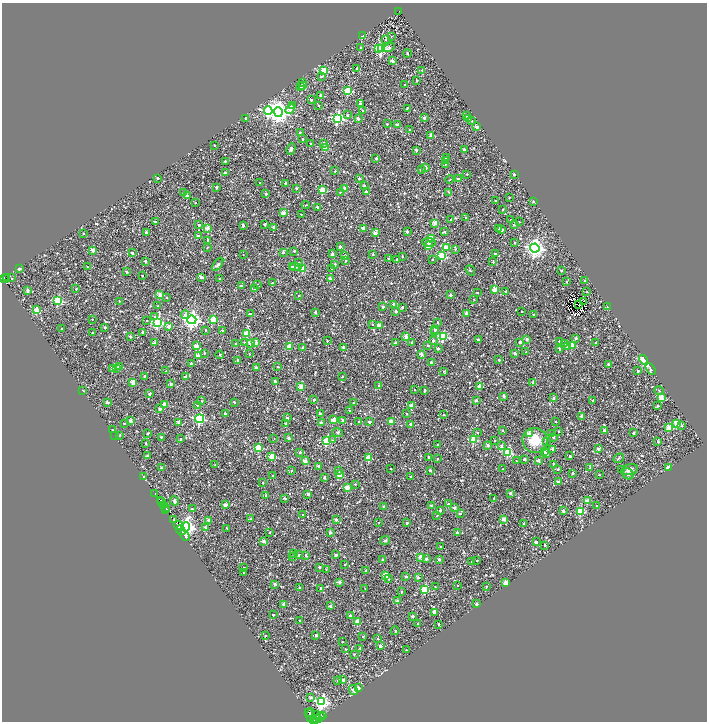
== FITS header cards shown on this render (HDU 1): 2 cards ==
NAXIS1  =                 1409
NAXIS2  =                 1439

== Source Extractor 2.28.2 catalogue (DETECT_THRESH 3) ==
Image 1409 x 1439 px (HDU 1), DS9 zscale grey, zoomed out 1/2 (1 PNG px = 2 x 2 image px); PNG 709 x 724 px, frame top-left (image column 1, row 1438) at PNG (2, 3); each listed source drawn as its Kron ellipse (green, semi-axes under 4 px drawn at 4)
Background 0.661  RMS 0.7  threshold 2.1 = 3 sigma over >= 5 px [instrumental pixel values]
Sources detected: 1173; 196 cannot appear on this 1/2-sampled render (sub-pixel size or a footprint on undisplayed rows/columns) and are neither listed nor drawn; of the other 977, the 500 brightest by FLUX_AUTO listed and drawn (477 fainter detections omitted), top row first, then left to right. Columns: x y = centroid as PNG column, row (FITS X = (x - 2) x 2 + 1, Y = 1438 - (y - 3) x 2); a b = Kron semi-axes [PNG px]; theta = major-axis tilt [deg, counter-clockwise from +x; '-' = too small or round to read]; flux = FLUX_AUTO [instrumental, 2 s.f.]
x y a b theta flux
399 11 2 1 - 140
363 35 2 2 - 2300
392 36 2 2 - 110
385 39 3 3 - 140
361 47 2 2 - 210
389 47 6 3 33 800
379 48 2 2 - 1900
381 48 4 3 - 18000
407 53 4 3 - 170
393 61 3 2 - 1100
357 68 2 2 - 390
422 70 3 3 - 130
324 71 3 2 - 4200
321 76 3 3 - 130
417 80 2 2 - 210
303 82 4 3 - 110
404 85 2 2 - 150
300 86 2 2 - 650
303 86 2 2 - 1700
348 91 3 3 - 7600
321 96 2 2 - 1100
311 100 2 2 - 430
360 104 2 2 - 1100
292 106 4 3 - 240
319 106 2 2 - 220
407 108 3 2 - 180
290 109 5 4 - 2100
268 111 4 4 - 15000
362 111 3 2 - 100
278 112 5 4 - 95000
347 115 2 2 - 250
466 116 2 2 - 160
246 118 2 2 - 280
337 118 4 4 - 19000
358 118 2 2 - 1100
424 118 2 2 - 590
468 118 2 2 - 650
472 121 2 2 - 140
387 124 2 2 - 160
398 124 4 3 - 230
477 127 2 2 - 1200
410 130 2 2 - 510
300 132 2 2 - 130
431 135 2 2 - 1700
303 139 2 2 - 290
323 143 2 2 - 500
311 144 2 2 - 330
215 145 2 2 - 130
325 148 2 2 - 2300
291 149 6 3 63 270
416 150 2 2 - 640
464 150 3 2 - 640
376 158 2 2 - 380
446 158 2 2 - 630
446 160 2 2 - 680
225 161 2 2 - 180
446 164 2 2 - 100
425 167 3 2 - 770
421 169 2 2 - 500
335 171 2 2 - 130
225 173 2 2 - 760
467 174 2 2 - 210
514 174 2 2 - 660
157 178 2 2 - 360
359 178 2 2 - 620
458 179 2 2 - 610
450 180 4 2 - 100
260 183 2 2 - 100
285 183 3 2 - 120
364 186 2 2 - 470
216 187 2 2 - 590
296 188 2 2 - 380
345 189 3 2 - 1100
323 190 3 2 - 4000
183 192 2 2 - 140
340 192 2 2 - 110
366 192 2 2 - 610
449 193 3 2 - 110
266 194 2 2 - 320
187 196 2 2 - 810
509 197 2 2 - 100
496 201 3 2 - 120
534 201 2 2 - 570
195 202 2 1 - 120
306 205 4 2 - 110
317 207 2 2 - 490
503 209 2 2 - 120
284 213 2 2 - 2200
301 214 2 2 - 100
466 218 2 2 - 180
451 220 2 2 - 660
511 220 2 2 - 170
155 222 2 2 - 390
519 222 2 2 - 140
435 223 3 2 - 2600
264 224 2 2 - 260
199 225 2 2 - 650
243 225 4 2 - 380
514 225 2 2 - 570
273 227 2 2 - 520
207 228 2 2 - 1300
363 228 2 2 - 1100
498 229 2 2 - 300
502 230 2 2 - 750
407 231 2 2 - 590
444 231 2 2 - 110
146 232 2 2 - 720
83 233 2 2 - 170
375 233 2 2 - 1900
198 236 2 2 - 660
431 238 3 3 - 4100
208 240 2 2 - 210
429 243 7 3 -6 220
514 243 4 3 - 140
340 246 2 2 - 640
429 246 2 2 - 1500
446 247 2 2 - 1600
207 248 2 2 - 120
535 248 4 4 - 65000
455 249 3 2 - 120
93 250 2 2 - 2100
294 251 2 2 - 150
283 252 2 2 - 730
132 253 2 2 - 590
332 254 2 2 - 1000
373 254 2 2 - 340
495 254 2 2 - 350
243 255 2 2 - 100
345 255 2 2 - 190
402 256 2 2 - 260
442 256 3 3 - 7100
388 258 2 2 - 130
397 259 2 2 - 170
433 259 2 2 - 130
346 260 2 2 - 180
145 261 2 2 - 530
493 262 3 2 - 150
298 263 2 2 - 220
218 264 7 4 55 260
335 264 2 2 - 900
87 267 2 2 - 120
292 267 2 2 - 480
296 267 6 3 -5 220
19 269 2 2 - 720
303 269 3 3 - 4300
332 269 2 2 - 630
470 270 5 3 - 190
561 270 2 2 - 360
127 272 2 2 - 540
142 276 2 2 - 240
6 277 2 1 - 260
201 277 2 2 - 820
4 278 3 2 - 410
12 278 2 2 - 150
330 278 2 2 - 890
219 279 2 2 - 130
566 281 2 2 - 110
584 281 2 2 - 100
272 283 2 2 - 170
257 284 2 2 - 120
241 286 2 2 - 690
254 288 2 2 - 140
76 289 3 2 - 110
494 290 3 2 - 2200
28 291 2 2 - 1100
506 291 2 2 - 220
477 292 2 2 - 220
587 292 2 2 - 100
160 295 2 2 - 1600
299 295 2 2 - 160
450 295 4 4 - 240
167 298 2 2 - 280
474 300 2 2 - 110
58 301 3 3 - 9400
119 301 2 2 - 120
583 301 3 1 - 160
393 304 2 2 - 850
579 304 3 1 - 120
158 305 2 2 - 110
383 307 2 2 - 450
402 307 2 2 - 430
608 307 2 2 - 480
37 310 3 2 - 3700
396 311 2 2 - 710
521 311 2 2 - 120
315 312 2 2 - 530
466 313 3 2 - 550
250 314 2 2 - 540
185 315 4 3 - 770
533 315 2 2 - 170
155 317 4 3 - 140
92 319 2 2 - 120
192 320 4 4 - 57000
213 320 3 3 - 4000
147 321 2 2 - 100
437 322 3 2 - 150
158 323 4 3 - 16000
372 325 2 2 - 180
379 325 2 2 - 1500
169 326 2 2 - 710
105 327 2 2 - 420
62 328 2 2 - 100
435 329 2 2 - 820
205 330 2 2 - 160
222 330 2 2 - 170
143 332 2 2 - 530
434 332 3 2 - 100
93 333 2 2 - 160
246 334 3 3 - 4300
130 336 2 2 - 470
406 336 2 2 - 1900
443 336 3 3 - 9800
576 338 2 2 - 570
527 339 2 2 - 820
433 340 2 2 - 410
478 340 2 2 - 710
327 341 2 2 - 120
559 341 2 2 - 140
244 342 3 3 - 130
412 342 2 2 - 880
520 342 2 2 - 860
596 342 2 2 - 130
155 343 2 2 - 1300
250 343 3 2 - 1600
255 343 2 2 - 3000
395 343 2 2 - 730
565 343 4 3 - 140
235 344 2 2 - 540
428 345 2 2 - 190
572 345 2 2 - 2200
196 346 2 2 - 2000
567 346 2 2 - 570
289 347 3 2 - 2700
303 347 2 2 - 860
343 347 2 2 - 670
438 348 2 2 - 810
560 349 2 2 - 580
526 352 3 1 - 100
204 353 2 2 - 120
515 353 2 2 - 700
249 354 2 2 - 120
421 354 2 2 - 940
220 355 4 4 - 170
198 356 2 2 - 2800
238 360 2 2 - 360
499 360 2 2 - 400
643 360 5 3 - 8900
431 362 2 2 - 730
191 364 2 2 - 550
609 364 2 2 - 730
119 366 3 2 - 830
256 367 2 2 - 670
277 367 2 2 - 130
117 368 3 2 - 240
112 369 2 2 - 1400
651 369 6 3 -60 180
166 371 2 2 - 150
444 371 3 2 - 140
638 371 2 2 - 510
145 376 4 2 - 240
342 376 3 2 - 110
185 377 2 2 - 1100
275 381 2 2 - 540
133 382 2 2 - 2300
533 383 2 2 - 830
170 384 3 2 - 730
379 385 2 2 - 360
480 386 4 3 - 1300
301 387 2 2 - 2300
414 389 3 2 - 120
424 390 4 2 - 310
83 391 2 2 - 250
659 391 4 2 - 140
149 394 2 2 - 660
504 396 2 2 - 590
661 397 3 2 - 3100
554 398 2 2 - 740
314 400 2 2 - 390
476 400 2 2 - 720
593 400 2 2 - 600
201 401 2 2 - 160
107 402 2 2 - 750
234 402 2 2 - 320
353 403 2 2 - 130
165 405 2 2 - 2100
197 405 2 2 - 120
411 405 2 2 - 1700
658 405 3 2 - 160
160 409 2 2 - 790
349 410 2 2 - 180
225 414 2 2 - 630
320 414 2 2 - 620
406 414 2 2 - 220
443 415 2 2 - 150
582 416 2 2 - 930
287 418 2 2 - 350
200 419 4 4 - 14000
334 420 2 2 - 2300
343 420 2 2 - 650
130 421 2 2 - 1400
358 421 2 2 - 110
391 421 3 2 - 1900
555 421 2 2 - 100
179 422 2 2 - 590
369 422 2 2 - 820
124 423 3 2 - 130
286 423 2 2 - 380
321 423 2 2 - 860
677 423 3 3 - 3900
410 424 2 2 - 630
681 426 4 3 - 210
669 427 3 3 - 3300
112 430 2 2 - 170
502 430 2 2 - 150
604 430 2 2 - 940
559 431 2 2 - 300
477 432 2 2 - 230
148 433 2 2 - 300
338 433 5 3 - 200
529 433 2 2 - 1500
552 433 2 2 - 340
633 433 2 2 - 560
119 435 2 2 - 200
115 436 2 1 - 110
161 437 2 2 - 350
553 437 2 2 - 400
289 438 2 2 - 610
181 439 2 2 - 170
274 439 3 1 - 110
333 440 4 3 - 130
473 440 3 3 - 4700
495 440 2 2 - 110
535 440 13 12 - 3000
326 441 3 3 - 10000
546 441 3 3 - 150
658 442 2 2 - 440
146 443 2 2 - 170
437 444 2 2 - 110
488 445 2 2 - 1000
501 446 2 2 - 250
258 448 3 3 - 5300
552 449 2 2 - 640
598 449 2 2 - 750
300 452 2 2 - 530
508 452 3 3 - 7800
545 452 2 2 - 360
546 453 3 2 - 830
147 455 3 2 - 210
570 456 2 2 - 430
272 457 3 3 - 4200
429 457 2 2 - 540
369 458 3 3 - 4400
619 458 5 2 - 120
437 459 2 2 - 220
524 459 2 2 - 660
538 460 2 2 - 640
305 461 2 2 - 1900
516 461 2 2 - 110
554 464 4 2 - 700
215 465 2 2 - 110
319 466 2 2 - 1000
669 467 3 2 - 960
161 468 2 2 - 140
590 468 4 3 - 190
391 469 2 2 - 120
503 469 2 2 - 190
558 469 2 2 - 390
430 470 2 2 - 680
621 470 2 2 - 110
629 470 8 5 13 630
291 471 2 2 - 300
339 471 3 3 - 220
573 473 2 2 - 330
628 474 6 5 - 400
339 475 3 2 - 2400
599 475 2 2 - 130
273 476 2 2 - 150
410 476 2 2 - 240
144 477 3 2 - 210
324 478 3 3 - 190
558 482 2 2 - 960
263 483 2 2 - 120
355 484 2 2 - 160
347 487 2 2 - 2200
155 493 2 1 - 210
510 493 2 2 - 610
308 494 2 2 - 970
266 495 2 2 - 670
285 498 4 2 - 340
494 498 4 2 - 110
160 500 4 1 - 240
174 501 5 4 - 240
587 501 3 2 - 2400
161 502 3 2 - 860
449 504 3 3 - 360
225 505 2 2 - 1500
164 506 3 1 - 200
431 506 2 2 - 710
596 506 2 2 - 140
384 507 2 2 - 680
166 508 2 1 - 170
454 508 2 2 - 700
166 509 3 1 - 140
192 509 3 3 - 140
440 510 2 2 - 570
563 511 2 2 - 720
580 511 3 3 - 6000
460 514 2 2 - 570
303 515 2 2 - 210
437 515 4 2 - 110
251 518 2 2 - 120
504 519 2 2 - 2000
174 520 4 3 - 2600
336 520 2 2 - 510
209 521 2 2 - 1400
379 523 2 2 - 120
407 523 2 2 - 280
523 523 2 2 - 100
179 525 5 2 - 3600
186 527 4 4 - 71000
205 527 2 2 - 780
227 528 3 1 - 130
181 530 5 2 - 8800
269 532 2 2 - 110
330 532 2 2 - 620
457 532 2 2 - 600
185 535 6 3 -58 9500
385 540 5 3 - 210
264 541 2 2 - 1000
536 542 2 2 - 920
545 545 2 2 - 350
441 547 2 2 - 590
293 553 3 2 - 110
299 555 2 2 - 180
305 555 2 2 - 290
336 555 2 2 - 710
292 556 2 2 - 270
421 557 3 2 - 2700
383 559 2 2 - 190
426 559 3 3 - 270
439 559 2 2 - 710
477 560 2 2 - 170
472 562 2 2 - 490
344 564 3 2 - 150
243 567 2 2 - 130
319 567 2 2 - 430
326 569 3 3 - 110
366 570 2 2 - 650
244 573 2 2 - 140
385 576 3 2 - 2700
406 576 2 2 - 600
418 577 2 2 - 750
388 578 3 2 - 120
339 582 3 2 - 910
506 583 2 2 - 2700
275 584 2 2 - 710
457 585 2 2 - 110
486 586 2 2 - 170
435 587 4 2 - 100
300 588 2 2 - 540
321 588 2 2 - 510
365 588 2 1 - 110
425 589 3 3 - 6000
401 592 2 2 - 170
397 601 2 2 - 1000
283 604 3 2 - 680
476 604 2 2 - 540
330 606 2 2 - 570
434 612 3 2 - 990
273 615 2 2 - 220
350 616 2 2 - 710
413 616 2 2 - 470
300 620 2 2 - 290
358 621 2 2 - 2600
418 623 2 2 - 190
439 624 2 2 - 320
395 631 4 2 - 100
316 635 2 2 - 690
265 636 2 2 - 180
362 637 2 2 - 130
378 639 2 2 - 200
342 642 2 2 - 110
380 646 2 2 - 850
360 648 2 2 - 510
345 649 2 2 - 130
406 650 2 2 - 120
354 654 2 2 - 110
337 680 3 3 - 150
343 680 2 2 - 720
358 688 3 2 - 780
353 690 5 3 - 580
311 697 2 2 - 520
322 702 4 4 - 31000
308 713 3 3 - 1900
316 714 2 1 - 720
310 715 7 2 88 1100
323 715 2 2 - 1400
320 716 4 3 - 3000
317 719 5 4 - 2700
313 721 2 1 - 470
At the frame edge (FLAGS 8, measured only in part): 1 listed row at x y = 313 721
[477 fainter detections neither listed nor drawn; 196 sub-pixel or undisplayed-footprint detections neither listed nor drawn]